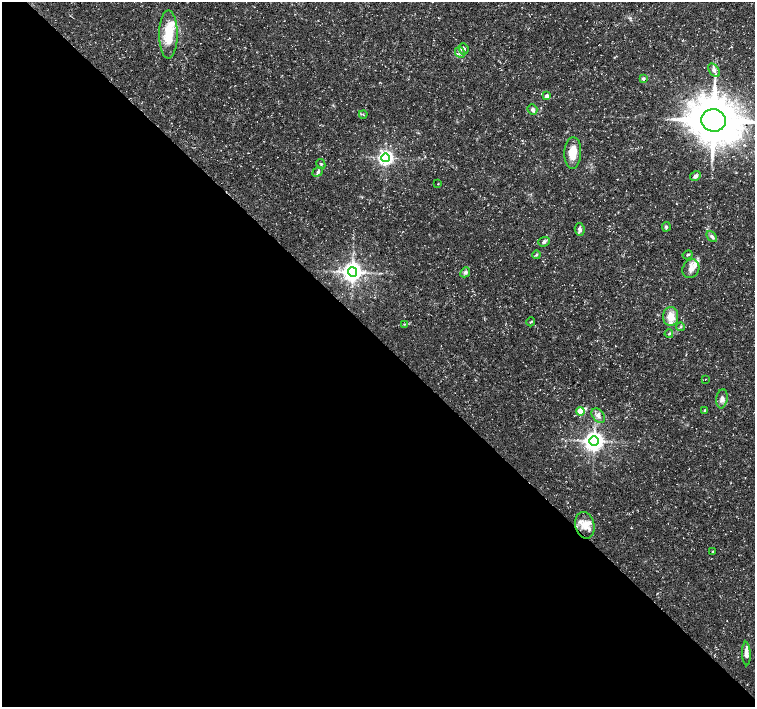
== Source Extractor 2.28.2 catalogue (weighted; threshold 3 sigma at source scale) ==
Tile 9 of 4 x 4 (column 1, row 3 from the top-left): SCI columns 1-1506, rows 1566-2974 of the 6028 x 6015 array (HDU 1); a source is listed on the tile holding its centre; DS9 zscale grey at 2 x 2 block average (1 PNG px = mean of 2 x 2 image px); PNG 757 x 709 px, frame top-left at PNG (2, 2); each listed source drawn as its Kron ellipse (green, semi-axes under 4 px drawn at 4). Shown black and unused: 52% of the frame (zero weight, under 3 of 5 exposures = <1% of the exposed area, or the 3 px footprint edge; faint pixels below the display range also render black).
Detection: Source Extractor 2.28.2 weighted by HDU 2 'WHT'; one run over the whole footprint, this tile lists its part. Background 0.0424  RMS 0.0026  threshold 0.0117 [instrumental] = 3 sigma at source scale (4.5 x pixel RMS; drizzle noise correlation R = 1.50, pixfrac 1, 0.0396/0.0396 arcsec/px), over >= 5 px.
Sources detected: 42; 1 cosmic-ray / hot-pixel residue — neither listed nor drawn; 3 inside a brighter listed object's ellipse — not listed separately; the other 38 listed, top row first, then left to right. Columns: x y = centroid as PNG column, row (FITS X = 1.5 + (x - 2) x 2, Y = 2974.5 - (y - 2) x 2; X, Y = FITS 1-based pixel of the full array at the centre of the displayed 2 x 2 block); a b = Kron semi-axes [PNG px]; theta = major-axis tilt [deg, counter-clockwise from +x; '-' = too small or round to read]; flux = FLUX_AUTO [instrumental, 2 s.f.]
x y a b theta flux
168 34 24 9 90 18
464 49 6 5 - 1.9
460 52 6 4 -63 2
714 70 7 4 -55 1.9
643 78 4 4 - 1.1
547 96 3 3 - 4.4
532 110 5 5 - 1.9
363 114 4 2 - 0.5
714 120 12 11 - 2900
573 153 16 8 87 11
386 158 4 4 - 200
321 164 5 3 - 0.77
318 172 6 4 37 1.4
695 176 5 4 - 1.9
438 184 2 2 - 0.29
666 227 5 4 - 0.95
580 229 6 5 - 2
712 236 6 4 -51 1.7
544 242 6 4 22 1.4
536 255 4 3 - 0.88
688 255 5 3 - 0.72
691 269 9 8 - 4.4
352 272 5 4 - 460
465 272 5 4 - 1.7
671 316 9 7 89 8.4
531 322 4 2 - 0.53
405 324 3 2 - 0.38
681 327 4 3 - 0.72
669 334 4 3 - 0.73
705 379 2 2 - 0.22
722 399 9 5 82 2.7
705 410 3 3 - 0.65
580 411 4 3 - 20
598 415 8 5 -52 2.7
594 441 5 5 - 430
585 525 13 9 -77 7.7
713 552 2 2 - 0.91
746 654 12 4 -88 4.1
Overlapping masked pixels (flux is a lower limit): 1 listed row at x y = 585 525
Isophote crosses this tile's border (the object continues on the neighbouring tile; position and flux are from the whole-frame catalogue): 1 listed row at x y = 714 120